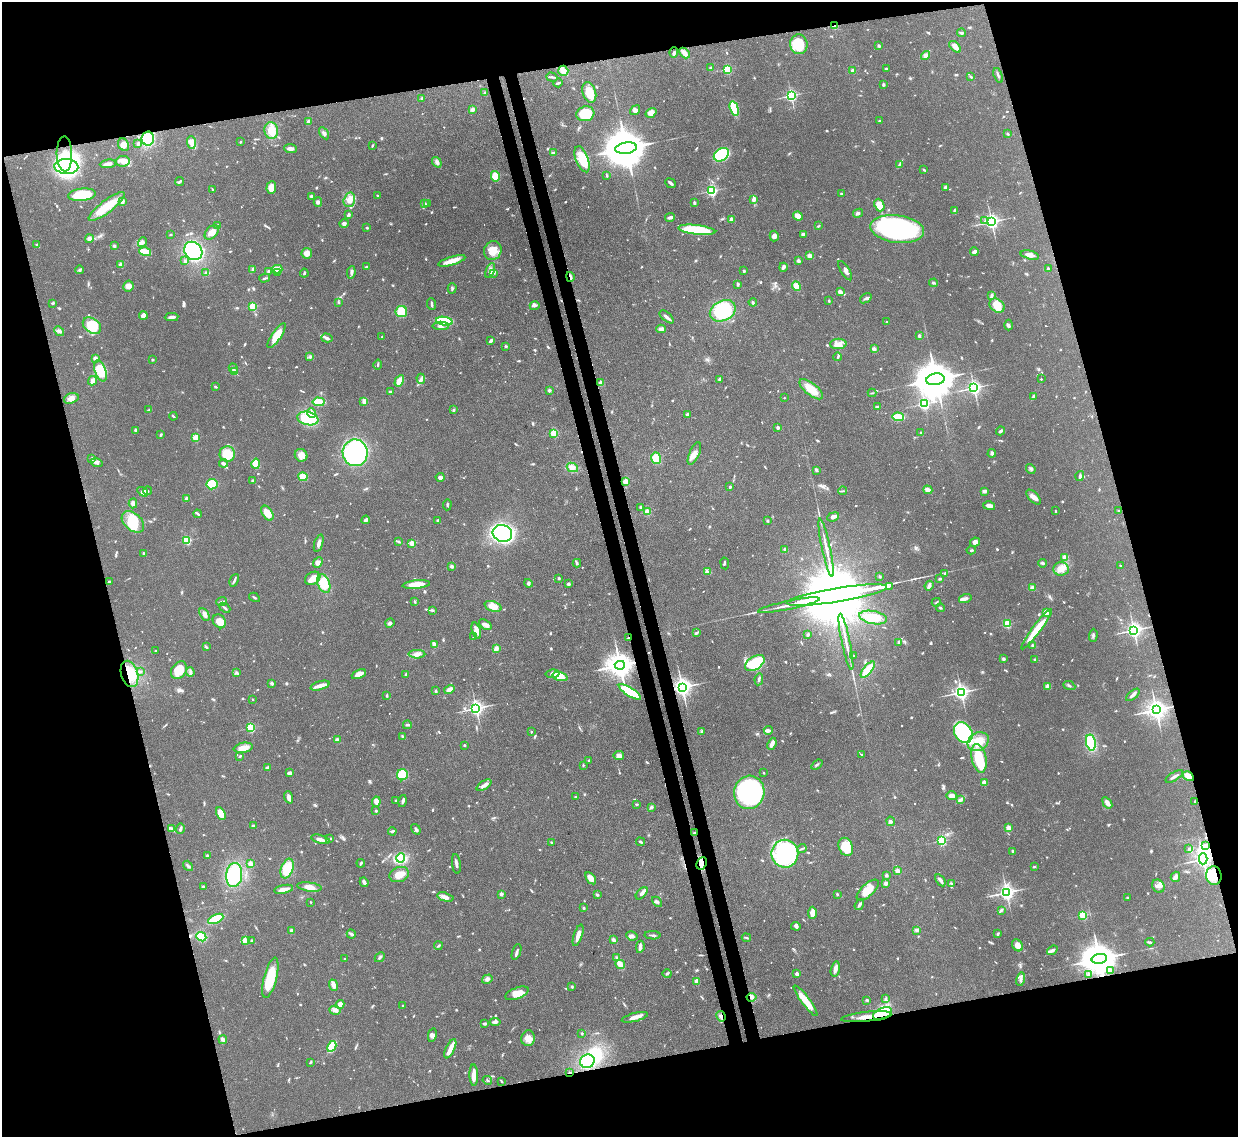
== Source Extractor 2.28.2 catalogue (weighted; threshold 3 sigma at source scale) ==
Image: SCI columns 82-5025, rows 220-4757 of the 5109 x 5092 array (HDU 1 of 3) = the unmasked area's bounding box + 8 px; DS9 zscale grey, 4 x 4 block average (1 PNG px = mean of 4 x 4 image px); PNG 1240 x 1139 px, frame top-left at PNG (2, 2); each listed source drawn as its Kron ellipse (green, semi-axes under 4 px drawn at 4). Shown black and unused: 31% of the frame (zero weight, under 3 of 4 exposures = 9% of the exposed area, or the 3 px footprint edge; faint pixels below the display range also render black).
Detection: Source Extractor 2.28.2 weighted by HDU 2 'WHT'. Background 0.114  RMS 0.0048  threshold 0.0217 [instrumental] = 3 sigma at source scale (4.5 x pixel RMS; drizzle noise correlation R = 1.50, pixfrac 1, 0.05/0.05 arcsec/px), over >= 5 px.
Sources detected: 1012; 1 too faint to see at this stretch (4 x 4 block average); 4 inside a brighter object's white glare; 5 cosmic-ray / hot-pixel residue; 1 long thin detection or spike segment (spike, bleed or trail) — neither listed nor drawn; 18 coinciding with a brighter row at this scale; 54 inside a brighter listed object's ellipse — not listed separately; of the other 929, all 500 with FLUX_AUTO >= 3.03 (the completeness limit of this list) listed and drawn (429 fainter detections not listed), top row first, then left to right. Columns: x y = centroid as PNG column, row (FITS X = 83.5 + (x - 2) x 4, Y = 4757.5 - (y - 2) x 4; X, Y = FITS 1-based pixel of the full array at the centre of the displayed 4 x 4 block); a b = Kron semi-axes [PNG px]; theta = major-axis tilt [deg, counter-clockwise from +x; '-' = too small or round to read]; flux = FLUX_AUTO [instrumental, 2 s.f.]
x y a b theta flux
834 26 2 2 - 81
961 33 4 2 - 7.1
799 44 10 8 -84 76
879 45 3 2 - 5.4
955 47 7 3 -43 21
674 52 5 3 - 5
684 53 6 3 -46 18
925 55 5 4 - 13
711 68 4 3 - 3.9
727 69 2 2 - 280
886 69 2 2 - 12
563 71 5 5 - 17
852 71 3 3 - 7.2
998 75 7 2 -70 5.2
970 76 2 2 - 3.3
552 77 5 2 - 5.1
558 83 4 2 - 4.7
883 84 2 2 - 19
589 92 10 6 -73 45
485 93 4 3 - 4.5
791 95 2 2 - 600
422 98 3 2 - 3.2
734 108 7 3 -73 120
472 109 4 3 - 9.2
635 110 5 4 - 9.4
651 113 6 4 35 16
585 114 9 7 16 110
879 121 2 2 - 3.5
309 122 4 3 - 8.5
271 131 8 7 - 54
324 133 7 3 -60 8.7
1008 134 3 2 - 4.2
148 138 7 6 - 140
240 142 2 2 - 4.6
191 143 6 4 -86 24
138 144 3 2 - 4.9
123 145 6 5 - 18
372 145 3 2 - 3.4
626 148 11 5 8 18000
290 149 6 3 -6 13
553 153 3 2 - 11
64 154 17 7 -88 35
721 155 8 6 34 160
582 159 14 6 -69 82
123 161 7 5 8 23
437 162 5 4 - 10
108 164 8 3 7 15
899 165 4 2 - 3.7
66 167 12 7 -3 370
924 170 4 2 - 3.7
607 175 3 2 - 3.2
495 176 5 4 - 48
179 182 5 2 - 4.9
671 183 5 2 - 8.1
945 187 3 3 - 6.4
271 188 6 4 85 31
212 189 2 2 - 3.6
712 191 2 2 - 530
841 194 2 2 - 3.1
82 195 14 6 6 100
311 196 3 3 - 6
378 196 2 2 - 3.8
754 199 4 2 - 21
349 200 7 5 74 20
122 201 2 2 - 54
318 202 5 4 - 7.3
424 203 4 2 - 3.1
694 203 3 2 - 5.2
427 204 2 2 - 4.1
879 205 6 5 - 37
107 207 22 6 37 85
954 210 4 2 - 3.6
858 213 5 3 - 5.3
348 215 4 2 - 8.2
798 216 5 4 - 35
670 217 5 2 - 12
731 219 4 4 - 8.7
985 221 3 2 - 3.2
991 222 3 2 - 1100
344 223 5 4 - 7.7
218 225 2 2 - 3.8
819 226 4 2 - 3.6
367 228 2 2 - 8.6
897 229 27 14 -7 640
697 230 19 5 -6 190
212 232 8 5 46 21
803 234 3 3 - 10
170 235 2 2 - 3.4
774 236 5 4 - 15
89 239 4 3 - 12
143 242 5 4 - 7.5
37 245 4 2 - 3.9
114 246 3 2 - 5.2
193 251 10 8 -48 300
493 251 9 8 - 43
145 252 6 3 -17 52
974 252 4 3 - 11
307 253 5 5 - 17
1030 255 9 3 -14 16
810 256 2 2 - 58
185 261 2 2 - 16
452 261 14 4 16 30
799 261 2 2 - 36
121 265 2 2 - 62
366 267 4 2 - 3
783 267 4 3 - 10
277 269 5 3 - 36
1048 269 2 2 - 21
80 270 4 3 - 4.8
253 270 4 2 - 9
268 271 4 2 - 4
490 271 8 4 67 12
744 271 2 2 - 4.6
845 271 11 2 -58 9.2
278 272 4 2 - 4.1
351 272 6 3 83 8.1
206 273 4 3 - 5.1
304 273 4 2 - 4.2
494 273 3 2 - 3.1
570 277 5 2 - 15
265 278 5 2 - 4.4
934 283 4 2 - 3.6
738 284 4 2 - 5.2
128 286 5 5 - 17
796 286 5 3 - 38
452 288 5 2 - 4.3
840 292 4 3 - 12
992 296 3 2 - 4.4
866 298 6 2 36 5.7
829 301 3 2 - 3.2
338 302 4 2 - 3.1
753 302 4 2 - 4.1
53 303 2 2 - 4.8
432 304 6 2 -84 5.7
253 306 2 2 - 210
535 306 5 3 - 5.8
997 306 8 6 -39 47
401 311 6 5 - 64
723 311 13 10 25 210
143 315 4 4 - 16
172 317 7 3 3 12
667 317 8 2 -41 10
444 321 8 4 -10 160
886 322 2 2 - 5.7
1008 325 5 2 - 4.1
92 326 10 7 -38 91
441 326 8 4 1 11
661 329 5 3 - 12
59 331 5 3 - 7
277 336 14 4 56 50
919 336 2 2 - 7.5
382 337 3 2 - 3.3
327 338 6 3 -16 7.5
491 341 4 2 - 9.4
838 344 8 5 2 20
506 346 3 2 - 4.7
874 349 2 2 - 45
310 357 3 2 - 4.2
838 357 4 2 - 4.3
95 358 3 3 - 8.8
152 360 2 2 - 10
378 365 5 2 - 3.2
233 368 5 2 - 5.6
100 371 11 5 -72 75
234 372 2 2 - 81
421 379 5 3 - 7.1
720 379 3 2 - 7.4
935 379 9 6 10 12000
1041 379 2 2 - 6.3
93 381 5 4 - 11
399 381 6 3 61 44
601 383 2 2 - 40
215 387 3 2 - 5.2
974 388 2 2 - 1000
811 389 14 6 -39 59
549 390 2 2 - 25
390 392 3 3 - 6.3
872 393 4 2 - 3.1
1033 397 4 2 - 11
71 398 7 5 19 16
784 398 2 2 - 4
364 401 4 3 - 16
319 402 6 4 -4 52
924 404 2 2 - 550
877 407 3 2 - 3.1
149 410 3 2 - 4.3
453 410 3 2 - 4.6
312 413 5 3 - 8.7
688 414 2 2 - 7.5
173 416 4 2 - 4.1
898 417 6 3 -3 84
308 418 11 6 -13 130
778 427 2 2 - 21
135 430 3 2 - 8.1
1001 431 4 2 - 7.3
554 433 2 2 - 190
921 433 2 2 - 4.1
161 435 4 2 - 3.6
195 438 2 2 - 110
355 453 13 12 - 380
694 453 12 5 66 20
992 453 4 3 - 5.9
227 454 8 7 - 59
301 455 6 6 - 24
656 458 6 4 -75 46
92 459 4 2 - 7
97 462 6 2 -16 19
223 463 4 2 - 9.1
256 464 5 3 - 75
572 467 6 4 -27 13
1031 469 5 3 - 5.7
816 470 4 2 - 5.3
1080 476 5 3 - 6.3
303 477 4 4 - 37
440 477 4 3 - 10
253 481 2 2 - 28
626 482 2 2 - 110
212 484 5 5 - 83
730 487 3 2 - 3.5
928 490 5 3 - 16
148 491 4 3 - 5
843 491 4 2 - 3.2
984 491 4 2 - 13
143 492 6 4 -34 19
1034 497 9 5 -45 16
187 499 2 2 - 18
133 503 5 3 - 12
447 505 5 2 - 3.9
989 506 6 3 -15 13
640 507 3 2 - 3.9
1118 510 2 2 - 5.6
1055 511 2 2 - 7.8
647 512 2 2 - 120
267 513 8 5 -56 38
197 514 4 2 - 4.4
833 517 6 3 21 15
366 520 4 2 - 11
438 520 4 2 - 3.6
768 521 3 2 - 3
133 522 13 8 -41 86
502 533 10 8 -17 670
187 540 2 2 - 270
398 541 4 2 - 3.5
975 542 5 4 - 12
319 543 9 3 72 14
412 543 2 2 - 82
826 548 29 2 -78 28
785 550 2 2 - 28
971 550 5 2 - 3.4
144 553 3 2 - 5.3
1065 557 2 2 - 74
318 563 6 4 49 13
577 563 4 3 - 5.1
725 563 6 2 -80 3.4
1042 563 4 3 - 5.8
1120 565 2 2 - 5.7
452 566 4 3 - 4.9
1061 569 7 7 - 31
707 572 4 3 - 8.6
945 573 2 2 - 9.4
880 576 2 2 - 3.4
313 578 8 6 32 24
559 578 2 2 - 9.4
940 579 3 2 - 4.8
234 580 6 2 65 6.1
109 582 3 2 - 7.1
528 583 4 3 - 8.2
324 584 10 6 -69 57
416 584 14 3 6 49
568 584 2 2 - 10
889 586 4 2 - 1100
929 586 5 2 - 11
1032 588 3 3 - 13
837 595 50 7 10 96000
254 597 6 2 -31 3.7
965 599 6 3 17 11
221 602 5 2 - 4.3
415 602 3 2 - 3.4
936 602 4 2 - 3.3
789 605 31 2 12 34
493 606 9 5 -20 31
225 608 6 2 -43 5.3
941 608 4 2 - 3.8
433 610 3 2 - 4.2
1046 612 2 2 - 110
205 614 7 3 -60 17
873 617 14 6 -11 81
219 621 7 6 - 35
390 623 5 4 - 8
1007 624 2 2 - 220
485 625 7 4 -35 11
1037 629 25 4 53 79
1134 630 3 2 - 1200
476 631 8 4 -73 22
696 633 4 2 - 5.6
807 634 3 2 - 3.6
1093 635 6 2 86 5.6
474 637 2 2 - 4.7
628 638 2 2 - 3.9
846 642 29 2 -78 27
898 642 3 2 - 4
434 644 4 2 - 14
1033 646 3 3 - 6
206 647 3 2 - 3.9
496 648 3 3 - 13
155 651 2 2 - 5.5
417 654 8 4 0 15
853 656 2 2 - 6.3
1003 659 3 2 - 6.8
1035 660 3 2 - 5.6
755 663 11 6 32 170
620 665 5 4 - 4700
179 670 9 7 56 43
868 670 10 3 49 79
140 671 4 2 - 5
190 672 5 3 - 6
236 672 4 3 - 4.5
129 674 13 8 -74 77
359 674 7 3 23 24
552 674 7 2 7 27
406 675 4 2 - 4.1
560 677 7 4 -17 81
759 679 6 2 82 6.3
272 683 2 2 - 24
320 686 10 3 17 25
1048 686 2 2 - 62
1069 686 6 2 -25 4.8
682 687 3 3 - 1900
449 690 5 3 - 20
436 691 4 2 - 4.1
630 692 13 4 -31 150
961 692 3 3 - 1200
387 695 3 2 - 4.3
1133 695 8 3 41 10
253 699 2 2 - 3.2
476 708 2 2 - 1200
1156 710 4 3 - 2200
407 725 4 2 - 5.8
250 728 2 2 - 300
768 730 4 3 - 11
702 731 4 2 - 3.4
531 732 2 2 - 3.1
963 732 11 8 -56 150
403 736 3 3 - 3.5
337 740 3 3 - 8.5
978 742 11 9 31 44
1091 743 8 4 -79 100
772 744 6 3 67 15
464 745 2 2 - 7.1
243 748 9 5 10 28
862 755 2 2 - 3.7
240 756 3 2 - 3.4
619 756 5 4 - 16
979 758 14 7 -77 120
589 760 2 2 - 7.5
583 765 3 2 - 3.4
817 765 6 2 37 4.5
268 767 3 2 - 7.7
289 773 4 3 - 7.8
764 773 2 2 - 3.2
402 775 5 5 - 54
1174 776 10 2 32 8.8
1188 776 6 3 -31 44
984 783 2 2 - 87
484 785 8 3 34 18
749 792 17 15 76 470
952 796 5 4 - 16
289 797 6 4 -72 13
576 797 3 2 - 3.2
396 800 4 2 - 3.1
960 800 3 2 - 4.1
402 801 6 3 76 7.2
376 802 5 3 - 29
1195 802 4 2 - 3.5
1107 803 6 3 -55 19
637 804 2 2 - 10
651 807 4 3 - 5.8
376 811 2 2 - 11
221 814 6 4 -62 38
891 821 5 2 - 6.7
253 826 3 2 - 5.7
172 828 3 2 - 3.4
180 828 5 2 - 9.2
1008 828 2 2 - 72
416 829 6 3 -55 6.3
392 831 4 2 - 5.8
694 833 2 2 - 6.5
321 839 9 3 -15 14
330 839 4 2 - 3.8
942 841 2 2 - 340
551 842 2 2 - 8.2
640 842 4 2 - 4.8
1206 845 3 3 - 3.9
846 847 9 7 -66 83
802 848 4 2 - 3.7
1188 849 3 2 - 3.6
1013 851 4 2 - 5.5
785 854 14 13 - 420
207 856 2 2 - 21
400 858 4 4 - 99
1203 859 5 3 - 1800
361 863 4 2 - 4.7
702 863 6 5 - 20
250 864 2 2 - 73
456 864 10 2 -82 10
188 866 5 3 - 6.8
1034 867 3 2 - 3.2
287 868 10 6 69 63
898 871 2 2 - 79
234 875 12 8 84 170
399 875 10 7 20 34
886 875 2 2 - 22
1214 876 9 7 -83 45
1175 877 5 4 - 9.5
591 878 7 4 -54 19
940 880 7 3 -55 9.5
364 882 5 2 - 14
886 883 2 2 - 42
951 883 4 2 - 3.6
203 886 3 2 - 3.3
1158 886 7 6 - 14
309 887 12 4 -7 22
284 889 9 3 11 20
868 890 14 6 43 46
1006 892 3 3 - 1300
642 893 7 3 48 9
501 894 2 2 - 26
837 894 2 2 - 10
598 895 3 3 - 4
445 897 8 4 -16 15
1127 898 3 3 - 3.7
311 902 2 2 - 4.8
657 902 6 2 -43 4.7
859 905 6 2 55 8.3
584 908 3 2 - 3.5
1001 910 4 2 - 5.4
812 913 6 3 88 32
1083 915 2 2 - 240
216 919 8 3 25 140
796 926 5 3 - 5.4
917 930 3 3 - 4.7
291 931 3 2 - 13
351 934 5 2 - 8.2
998 934 2 2 - 6.8
578 935 11 3 71 28
653 935 8 2 -3 6.5
632 936 6 4 -11 8.8
201 937 5 4 - 76
746 938 4 2 - 3.7
613 940 4 3 - 7.9
245 941 2 2 - 130
252 941 3 2 - 3.2
1150 942 4 3 - 4.3
1018 945 6 5 - 27
438 946 4 2 - 4.8
640 947 6 3 81 11
1052 950 6 3 39 8
516 952 8 2 71 7.6
380 957 5 2 - 5.1
617 958 2 2 - 8.1
345 959 2 2 - 4.3
1099 959 8 5 10 9200
620 964 5 3 - 32
835 969 8 3 76 21
1110 971 4 4 - 7.4
667 974 4 2 - 3.8
797 974 2 2 - 35
1088 975 2 2 - 6.3
270 978 20 6 75 110
487 979 5 4 - 8.7
1021 979 7 3 79 11
697 981 2 2 - 66
333 985 6 3 -70 21
572 987 3 2 - 3.2
517 993 12 5 22 37
751 997 5 3 - 9.2
885 999 3 2 - 4.2
867 1000 3 3 - 3.2
806 1001 19 4 -53 54
340 1004 4 3 - 24
402 1006 2 2 - 4.2
335 1010 6 4 -13 12
882 1014 10 5 24 140
721 1016 5 3 - 8.8
635 1017 13 3 14 22
866 1017 25 5 6 47
495 1022 5 3 - 8
485 1024 3 2 - 7.6
582 1033 3 2 - 3.9
432 1035 7 3 78 9
528 1038 8 7 - 28
223 1040 4 2 - 15
332 1046 6 3 61 100
450 1049 10 3 64 39
587 1061 7 6 - 130
310 1062 4 2 - 3.6
569 1073 2 2 - 8.4
474 1075 11 3 -89 28
487 1080 5 2 - 3.7
501 1081 4 2 - 3.8
Overlapping masked pixels (flux is a lower limit): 17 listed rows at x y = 834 26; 148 138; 570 277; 628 638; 620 665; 129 674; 682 687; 1188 776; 1203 859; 702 863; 1214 876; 1099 959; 751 997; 882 1014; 721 1016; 866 1017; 569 1073
Diffuse or blended objects may show on this block-average render without a row.